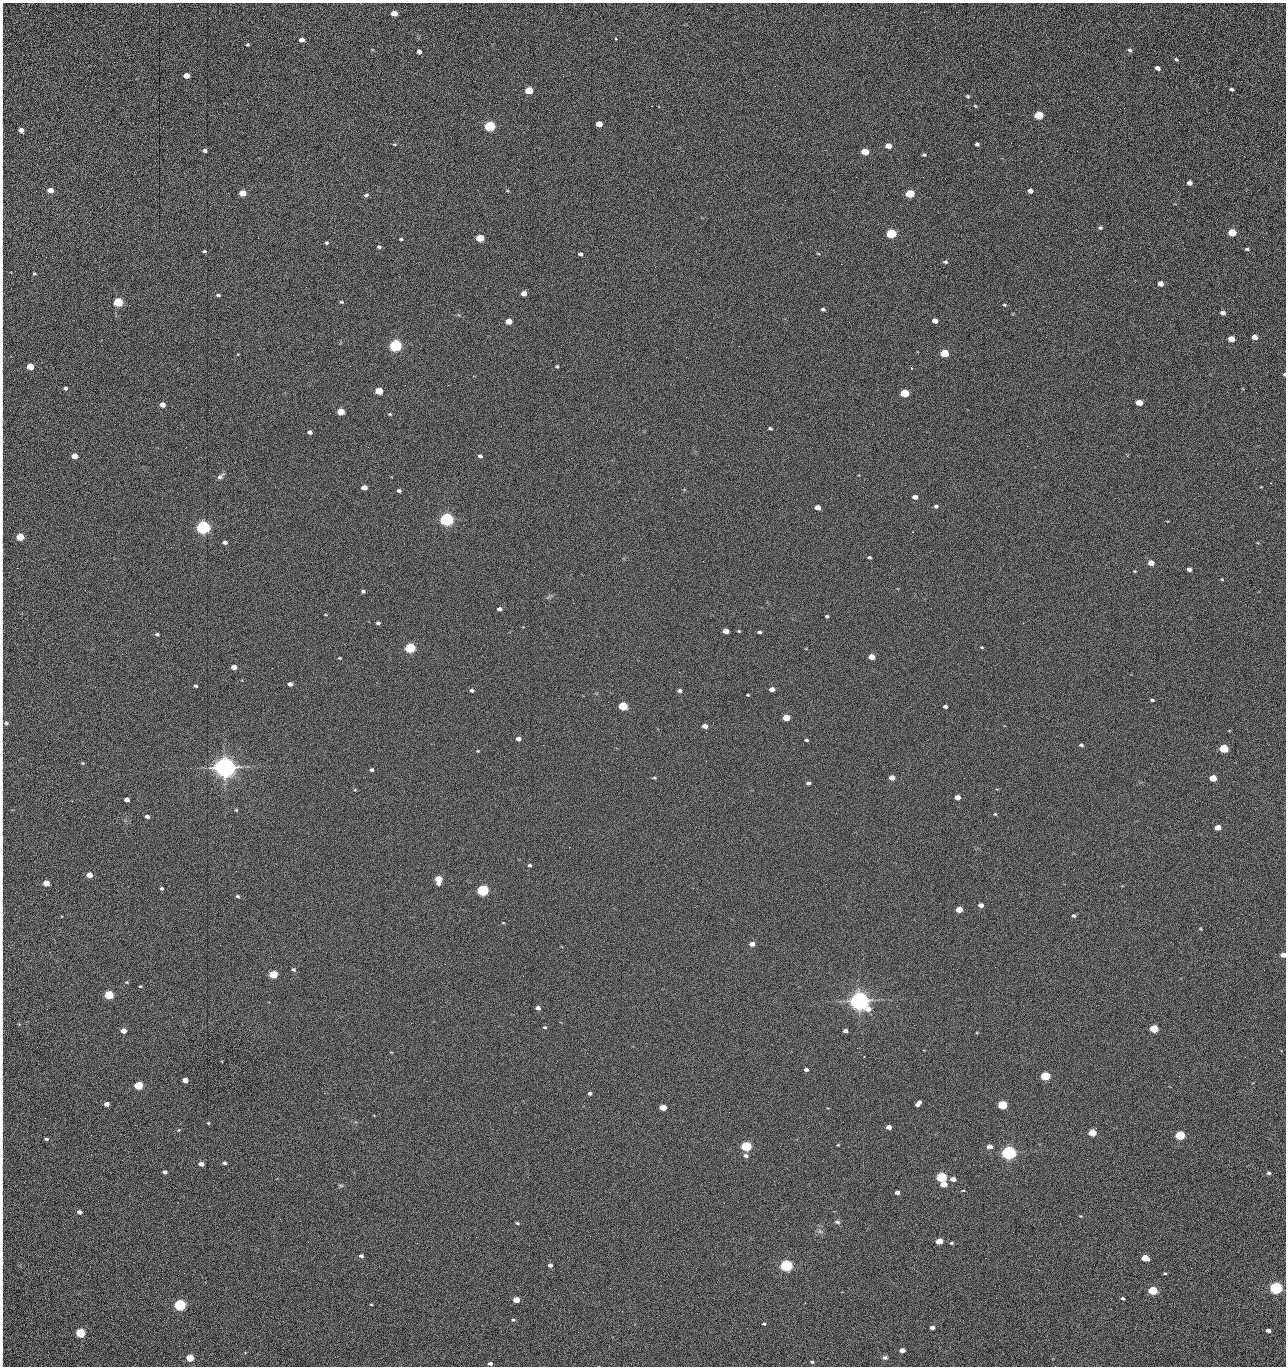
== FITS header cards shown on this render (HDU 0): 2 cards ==
NAXIS1  =                 1284 /fastest changing axis
NAXIS2  =                 1364 /next to fastest changing axis

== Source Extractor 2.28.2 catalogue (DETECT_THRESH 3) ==
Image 1284 x 1364 px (HDU 0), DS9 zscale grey, 1 PNG px = 1 image px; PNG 1288 x 1368 px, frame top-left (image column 1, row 1364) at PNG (2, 3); no overlay
Background 148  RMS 15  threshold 44.7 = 3 sigma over >= 5 px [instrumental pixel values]
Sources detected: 283; all 283 listed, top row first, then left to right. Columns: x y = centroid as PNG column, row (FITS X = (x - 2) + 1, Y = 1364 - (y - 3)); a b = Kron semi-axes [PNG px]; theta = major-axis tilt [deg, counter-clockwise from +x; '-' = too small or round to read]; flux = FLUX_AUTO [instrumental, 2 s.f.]
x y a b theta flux
2 5 11 2 90 1.6e+03
394 13 5 4 - 1.3e+04
2 27 15 2 90 3.0e+03
1188 35 2 2 - 7.5e+02
616 39 3 3 - 1.4e+03
301 40 5 4 - 5.1e+03
247 44 3 3 - 1.1e+03
1130 50 6 4 -41 1.8e+03
419 52 4 4 - 2.9e+03
1176 59 5 3 - 1.5e+03
2 60 13 2 90 2.6e+03
1158 68 5 4 - 4.3e+03
186 76 5 4 - 1.4e+04
2 81 9 2 90 1.3e+03
1232 89 4 3 - 2.0e+03
529 90 5 4 - 4.3e+04
968 96 5 4 - 1.5e+03
2 104 9 2 90 1.5e+03
975 106 4 3 - 1.2e+03
1039 115 5 5 - 6.2e+04
1179 122 2 2 - 7.6e+02
599 124 5 4 - 1.5e+04
490 126 6 5 - 1.6e+05
21 130 5 4 - 5.3e+03
394 144 6 3 7 1.0e+03
977 144 4 3 - 2.1e+03
888 146 5 4 - 1.2e+04
2 148 14 2 90 2.4e+03
205 151 4 4 - 2.4e+03
865 152 5 4 - 2.8e+04
924 155 4 4 - 1.5e+03
1041 161 2 2 - 1.3e+03
2 172 11 2 90 1.9e+03
856 177 2 2 - 1.5e+03
923 177 2 2 - 1.2e+04
1189 183 5 4 - 6.5e+03
50 190 5 4 - 1.0e+04
507 191 5 3 - 8.6e+02
1030 191 5 4 - 5.5e+03
242 193 5 4 - 2.0e+04
910 194 5 4 - 5.3e+04
366 195 6 5 - 2.0e+03
2 198 16 2 90 3.2e+03
1100 228 5 4 - 1.7e+03
2 232 16 2 90 2.6e+03
1232 232 5 4 - 4.3e+04
891 233 5 5 - 1.0e+05
1263 237 2 2 - 4.5e+02
480 238 5 4 - 4.1e+04
401 239 3 3 - 1.3e+03
326 243 4 4 - 1.5e+03
379 247 5 4 - 1.7e+03
1247 249 5 4 - 1.9e+03
204 251 4 3 - 1.3e+03
818 253 5 3 - 8.7e+02
580 254 4 4 - 2.6e+03
945 262 5 4 - 1.8e+03
841 264 2 2 - 1.8e+04
2 272 7 2 90 1.1e+03
34 274 3 3 - 1.1e+03
1160 284 5 4 - 7.8e+03
524 293 5 4 - 9.5e+03
218 295 5 3 - 1.8e+03
118 302 5 5 - 1.0e+05
341 302 5 4 - 1.5e+03
1004 305 4 3 - 1.1e+03
823 309 4 3 - 2.1e+03
1223 313 5 4 - 4.0e+03
509 321 5 4 - 1.6e+04
935 321 5 4 - 7.7e+03
710 323 2 2 - 2.1e+03
2 336 10 2 90 1.8e+03
1254 337 5 4 - 1.1e+04
1231 339 5 4 - 1.7e+04
396 346 5 5 - 3.0e+05
944 353 5 4 - 5.9e+04
237 354 3 3 - 4.2e+03
350 366 2 2 - 1.6e+03
557 366 4 3 - 1.3e+03
30 367 5 4 - 2.6e+04
911 368 4 3 - 9.9e+02
1284 374 4 3 - 1.3e+03
2 378 18 2 90 3.1e+03
65 388 4 4 - 1.9e+03
379 391 5 4 - 3.7e+04
1256 392 3 2 - 1.0e+03
905 393 5 4 - 6.1e+04
1139 403 5 4 - 1.9e+04
162 405 5 4 - 8.3e+03
2 409 12 2 90 1.9e+03
341 412 5 4 - 2.9e+04
390 414 5 4 - 1.2e+03
770 428 4 3 - 1.5e+03
310 432 5 4 - 3.8e+03
2 435 10 2 90 1.7e+03
1009 435 2 2 - 2.1e+03
186 447 2 2 - 1.7e+03
74 456 5 4 - 1.2e+04
480 456 5 4 - 2.5e+03
220 476 10 6 48 3.3e+03
85 483 2 2 - 6.7e+02
364 487 5 4 - 1.0e+04
399 491 4 3 - 2.4e+03
915 497 5 4 - 5.7e+03
2 498 14 2 90 2.4e+03
936 506 5 4 - 1.9e+03
818 507 5 4 - 8.9e+03
447 519 5 5 - 5.1e+05
203 527 5 5 - 5.4e+05
913 532 2 2 - 5.6e+02
20 537 5 4 - 4.2e+04
225 542 4 4 - 4.0e+03
869 557 5 3 - 1.7e+03
1151 563 5 4 - 1.4e+04
1189 569 4 4 - 4.1e+03
1135 571 4 3 - 9.4e+02
1222 579 4 3 - 8.9e+02
363 591 4 3 - 1.9e+03
2 602 17 2 90 2.9e+03
499 609 5 4 - 4.3e+03
827 616 4 3 - 1.7e+03
378 623 4 3 - 2.2e+03
726 631 5 4 - 1.0e+04
739 631 5 3 - 1.1e+03
759 632 5 3 - 1.8e+03
157 634 4 3 - 1.9e+03
982 647 4 3 - 9.6e+02
410 648 5 5 - 1.6e+05
872 657 5 4 - 1.4e+04
340 658 3 2 - 8.8e+02
234 667 5 4 - 7.6e+03
2 668 16 2 90 2.8e+03
679 672 2 2 - 2.3e+03
290 684 4 4 - 4.2e+03
195 686 3 3 - 1.9e+03
772 689 5 4 - 6.2e+03
472 690 5 4 - 2.4e+03
680 691 5 4 - 2.8e+03
748 695 4 3 - 9.9e+02
1152 700 4 3 - 1.6e+03
623 706 5 4 - 6.8e+04
945 707 4 3 - 2.6e+03
786 718 5 4 - 2.8e+04
6 723 6 5 - 2.1e+03
705 726 5 4 - 7.5e+03
706 732 2 2 - 4.7e+02
518 739 5 4 - 4.3e+03
806 740 4 3 - 1.7e+03
543 745 2 2 - 2.1e+03
1081 745 4 4 - 2.2e+03
2 747 10 2 90 1.6e+03
1224 748 5 4 - 7.8e+04
478 751 4 3 - 7.6e+02
706 761 2 2 - 1.6e+03
83 763 5 4 - 1.2e+03
225 768 7 6 - 1.5e+06
371 770 4 3 - 2.4e+03
654 778 5 3 - 1.4e+03
892 778 5 4 - 1.1e+04
1213 778 5 4 - 2.5e+04
808 783 4 3 - 3.0e+03
355 790 4 3 - 8.9e+02
957 797 5 4 - 8.2e+03
127 799 4 4 - 6.8e+03
236 810 4 4 - 1.1e+03
995 814 4 4 - 1.3e+03
147 816 4 3 - 3.8e+03
1218 827 5 4 - 1.6e+04
2 838 10 2 90 1.5e+03
530 865 3 3 - 1.7e+03
2 874 10 2 90 1.7e+03
89 875 5 4 - 1.2e+04
438 879 6 5 - 2.8e+04
46 883 5 4 - 1.7e+04
161 888 4 3 - 1.7e+03
483 890 5 5 - 2.4e+05
238 896 5 4 - 1.6e+03
981 905 5 4 - 5.8e+03
959 909 5 4 - 1.9e+04
1074 916 4 4 - 2.0e+03
503 923 3 2 - 7.3e+02
752 944 5 4 - 6.4e+03
1283 955 4 4 - 7.5e+03
293 970 5 3 - 2.0e+03
273 974 5 4 - 6.2e+04
523 976 2 2 - 1.3e+03
127 982 6 4 11 1.2e+03
140 986 4 3 - 9.7e+02
109 995 5 4 - 7.8e+04
859 1001 7 6 - 1.2e+06
538 1008 4 4 - 4.1e+03
2 1009 12 2 90 2.3e+03
411 1023 2 2 - 3.5e+03
19 1024 4 4 - 8.2e+02
545 1027 5 4 - 1.1e+03
1154 1029 5 4 - 4.9e+04
123 1031 5 4 - 1.1e+04
845 1031 4 4 - 3.9e+03
2 1033 12 2 90 2.1e+03
2 1045 8 2 90 1.2e+03
857 1048 2 2 - 9.4e+02
1245 1057 2 2 - 1.3e+03
806 1070 4 3 - 3.1e+03
1045 1076 5 4 - 9.0e+04
1179 1076 2 2 - 1.7e+03
185 1080 5 4 - 1.2e+04
138 1085 5 4 - 6.6e+04
590 1093 4 4 - 2.0e+03
2 1100 12 2 90 2.1e+03
106 1104 4 4 - 5.6e+03
918 1104 7 4 49 5.0e+03
1002 1105 5 4 - 7.5e+04
663 1107 5 4 - 2.1e+04
729 1112 2 2 - 5.8e+02
374 1115 2 2 - 7.1e+02
208 1123 5 4 - 1.2e+03
889 1127 5 4 - 6.9e+03
2 1129 15 2 90 2.5e+03
178 1130 4 4 - 1.0e+03
1092 1133 5 4 - 3.3e+04
91 1135 2 2 - 1.8e+03
1180 1135 5 4 - 1.0e+05
46 1139 5 4 - 1.8e+03
838 1145 3 3 - 8.6e+02
746 1146 5 4 - 1.5e+05
990 1147 4 4 - 7.8e+03
571 1149 2 2 - 6.2e+02
1009 1153 5 5 - 6.2e+05
746 1156 7 5 -4 3.4e+03
1087 1159 2 2 - 1.2e+03
224 1163 4 3 - 2.4e+03
201 1164 5 4 - 4.9e+03
165 1172 4 4 - 3.7e+03
1269 1173 5 3 - 2.0e+03
941 1177 5 4 - 1.5e+05
953 1179 5 4 - 6.7e+03
944 1184 5 4 - 1.7e+04
341 1185 8 4 -9 1.4e+03
963 1190 4 3 - 8.2e+02
897 1192 4 4 - 4.7e+03
79 1212 4 4 - 4.3e+03
2 1214 19 2 90 3.2e+03
1081 1216 4 3 - 8.0e+02
280 1219 3 2 - 1.6e+03
837 1222 7 5 -10 2.3e+03
517 1223 5 3 - 1.4e+03
820 1231 7 6 - 2.8e+03
476 1237 2 2 - 5.7e+03
2 1238 17 2 90 2.7e+03
939 1241 5 4 - 2.0e+04
308 1242 2 2 - 1.2e+03
417 1243 2 2 - 3.7e+03
951 1243 5 4 - 1.6e+03
361 1256 5 4 - 2.9e+03
1145 1258 5 4 - 2.7e+04
2 1263 11 2 90 2.0e+03
550 1265 4 4 - 3.2e+03
786 1265 5 5 - 3.1e+05
1165 1273 4 3 - 1.1e+03
1276 1288 5 4 - 3.7e+05
2 1289 11 2 90 2.0e+03
1153 1290 5 4 - 8.0e+04
996 1298 2 2 - 1.9e+03
1123 1298 4 4 - 1.7e+03
516 1300 5 4 - 1.8e+04
371 1304 3 2 - 8.5e+02
180 1305 5 5 - 2.4e+05
2 1311 13 2 90 2.7e+03
622 1311 2 2 - 5.9e+02
513 1320 5 5 - 1.6e+03
764 1324 4 3 - 1.1e+03
932 1327 4 3 - 4.1e+03
1268 1330 4 4 - 5.0e+03
578 1332 2 2 - 2.2e+03
80 1333 5 4 - 9.4e+04
2 1347 20 2 90 3.4e+03
902 1350 5 4 - 6.7e+03
245 1353 4 3 - 7.3e+02
885 1357 6 5 - 2.2e+03
190 1358 5 4 - 3.1e+04
812 1362 4 3 - 1.6e+03
490 1363 5 4 - 2.9e+03
1055 1366 2 2 - 1.3e+03
At the frame edge (FLAGS 8, measured only in part): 36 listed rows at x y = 2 5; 2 27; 2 60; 2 81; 2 104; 2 148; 2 172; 2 198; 2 232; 2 272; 2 336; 1284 374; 2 378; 2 409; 2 435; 2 498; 20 537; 2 602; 2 668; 6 723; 2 747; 2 838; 2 874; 1283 955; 2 1009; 2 1033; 2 1045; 2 1100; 2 1129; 2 1214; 2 1238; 2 1263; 2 1289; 2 1311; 2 1347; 1055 1366

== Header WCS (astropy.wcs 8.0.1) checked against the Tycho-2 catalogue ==
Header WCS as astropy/WCSLIB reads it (CRVAL/CRPIX/CD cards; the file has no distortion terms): RA---TAN/DEC--TAN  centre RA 15:41:40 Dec +51:59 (235.42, +51.98 deg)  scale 1.26 arcsec/px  FOV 26.9' x 28.5'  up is +92 deg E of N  parity flipped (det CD > 0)
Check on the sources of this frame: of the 60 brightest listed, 10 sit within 2.0 arcsec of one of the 11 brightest Tycho-2 stars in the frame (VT <= 12.29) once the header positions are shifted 0.60 arcsec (0.60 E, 0.07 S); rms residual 0.92 arcsec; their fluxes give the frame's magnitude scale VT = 25.21 - 2.5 log10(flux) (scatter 0.24 mag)
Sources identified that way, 10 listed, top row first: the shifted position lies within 2.0 arcsec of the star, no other Tycho-2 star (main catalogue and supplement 1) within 4.0 arcsec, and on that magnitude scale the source's flux lands within +1.5 / -3 mag of the star's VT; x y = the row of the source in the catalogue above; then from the Tycho-2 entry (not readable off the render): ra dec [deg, ICRS J2000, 3 dp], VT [Tycho-2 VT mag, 2 dp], TYC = Tycho-2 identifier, HIP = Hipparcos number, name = IAU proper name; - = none
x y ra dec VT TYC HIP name
396 346 235.614 +52.064 11.61 3489-1132-1 - -
447 519 235.514 +52.049 11.19 3489-1407-1 - -
225 768 235.378 +52.130 9.31 3489-1322-1 76850 -
483 890 235.303 +52.042 11.52 3489-958-1 - -
859 1001 235.232 +51.912 9.59 3489-824-1 - -
1009 1153 235.143 +51.862 10.97 3489-1016-1 - -
941 1177 235.131 +51.886 12.29 3489-908-1 - -
786 1265 235.084 +51.941 11.45 3489-1346-1 - -
1276 1288 235.062 +51.771 11.53 3489-1453-1 - -
180 1305 235.075 +52.152 11.74 3489-912-1 - -